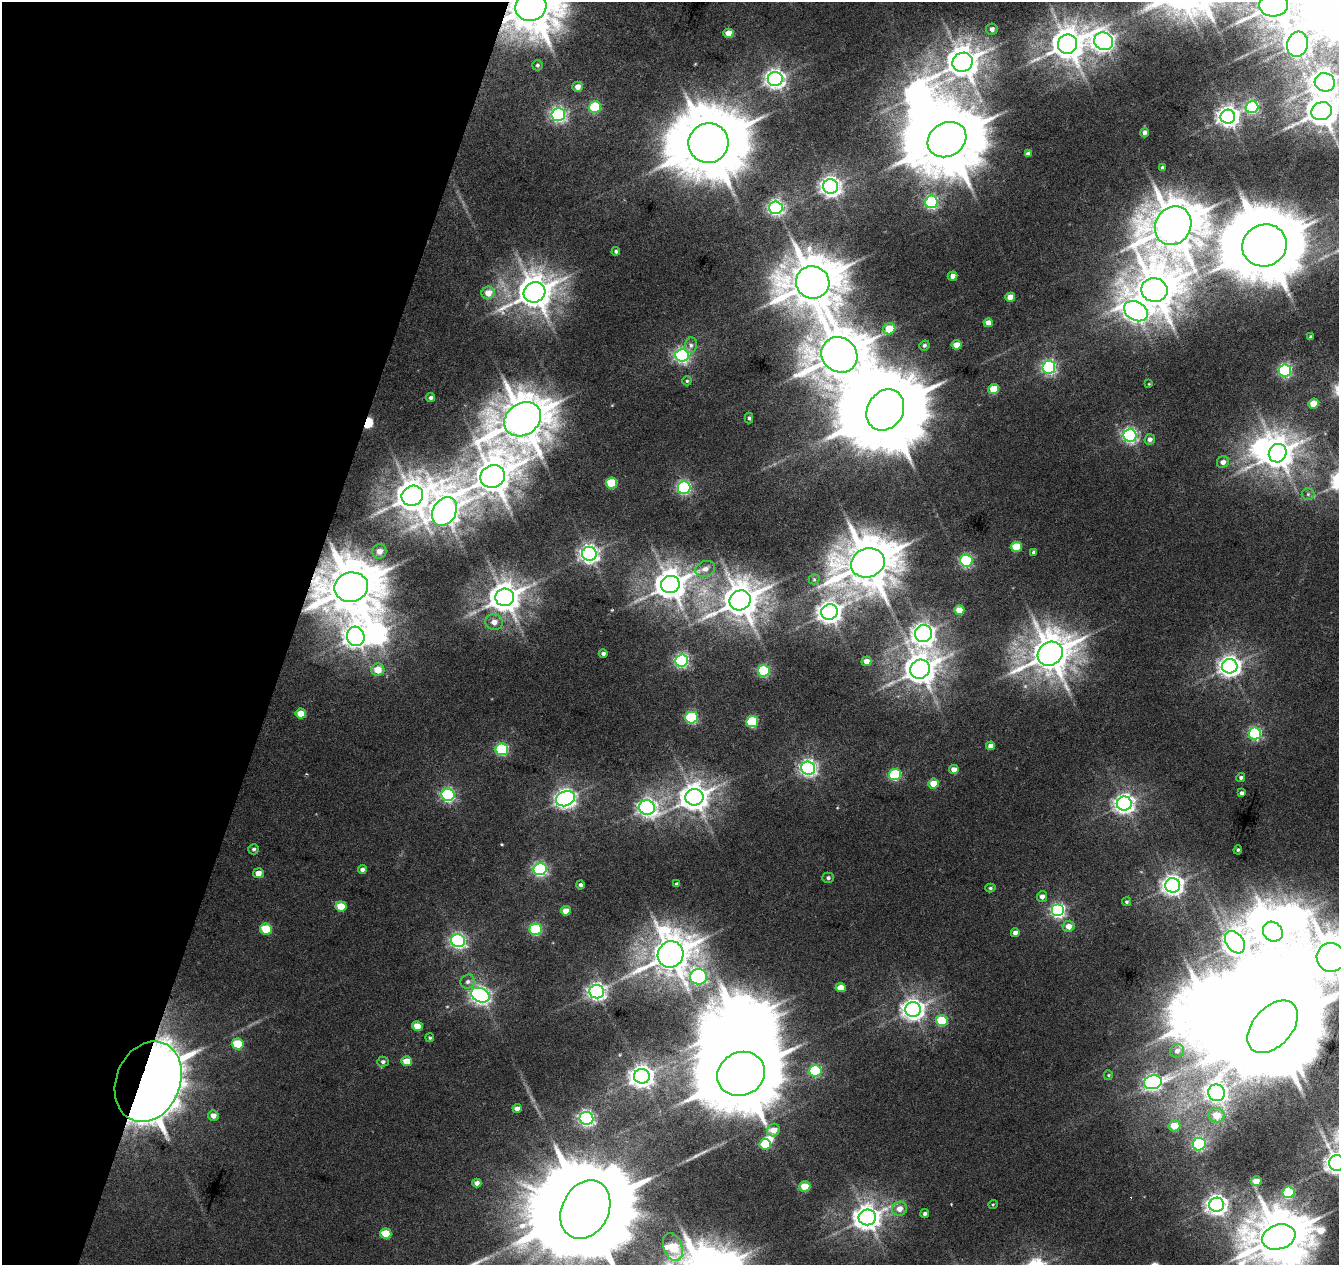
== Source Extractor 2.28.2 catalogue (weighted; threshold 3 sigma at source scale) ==
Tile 9 of 4 x 4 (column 1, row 3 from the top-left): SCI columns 11-1347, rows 1547-2809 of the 5359 x 5555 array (HDU 1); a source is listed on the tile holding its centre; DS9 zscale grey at full resolution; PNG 1341 x 1267 px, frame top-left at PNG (2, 2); each listed source drawn as its Kron ellipse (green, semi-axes under 4 px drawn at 4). Shown black and unused: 22% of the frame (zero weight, under 3 of 6 exposures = <1% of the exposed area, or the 3 px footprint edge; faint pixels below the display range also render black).
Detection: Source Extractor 2.28.2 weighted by HDU 2 'WHT'; one run over the whole footprint, this tile lists its part. Background 0.0186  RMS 0.0027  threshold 0.0111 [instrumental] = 3 sigma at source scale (4.09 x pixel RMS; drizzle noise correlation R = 1.36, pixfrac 0.8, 0.0396/0.0396 arcsec/px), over >= 5 px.
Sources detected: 195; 1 too faint to see at this stretch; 18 inside a brighter object's white glare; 1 cosmic-ray / hot-pixel residue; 2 long thin detections or spike segments (spike, bleed or trail) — neither listed nor drawn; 1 inside a brighter listed object's ellipse — not listed separately; the other 172 listed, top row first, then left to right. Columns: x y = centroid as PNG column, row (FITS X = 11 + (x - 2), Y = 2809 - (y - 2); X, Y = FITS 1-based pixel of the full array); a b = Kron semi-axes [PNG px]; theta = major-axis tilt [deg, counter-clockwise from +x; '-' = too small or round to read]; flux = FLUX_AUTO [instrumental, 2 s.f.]
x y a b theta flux
1274 5 14 11 3 600
531 6 16 14 32 1200
992 29 6 5 - 1
728 33 5 4 - 3
1104 41 9 8 - 140
1067 44 10 9 - 450
1297 44 13 10 74 220
963 62 10 9 - 420
537 65 5 5 - 0.45
775 79 7 7 - 110
1325 82 10 9 - 250
578 87 5 5 - 1.8
595 107 6 5 - 16
1252 107 6 6 - 30
1322 111 10 8 21 450
558 114 6 6 - 67
1228 117 7 7 - 150
1144 133 5 4 - 0.91
947 140 20 16 30 2100
708 143 20 19 - 1900
1028 154 4 3 - 0.73
1162 168 4 3 - 0.58
830 186 7 7 - 130
931 202 6 6 - 40
776 208 6 6 - 69
1173 226 20 17 59 1100
1264 245 22 21 - 2100
616 251 4 4 - 0.46
953 276 5 4 - 1.2
813 282 17 16 - 1100
1154 290 13 12 - 750
535 292 11 10 - 480
488 293 6 6 - 2.8
1010 297 5 4 - 2.6
1136 311 12 9 -29 150
988 323 4 4 - 1.9
889 329 6 5 - 5.8
1310 337 3 3 - 0.35
691 345 8 6 76 0.84
924 345 5 5 - 0.52
957 345 5 4 - 2.5
682 355 6 6 - 62
839 355 19 17 -40 1000
1049 367 6 6 - 50
1285 370 6 6 - 40
687 381 4 4 - 0.32
1149 384 4 3 - 0.17
994 389 5 5 - 5.9
430 398 4 4 - 0.56
1314 404 5 5 - 3.6
885 410 21 18 58 3400
749 418 5 4 - 0.38
523 419 19 16 35 1000
1130 435 6 6 - 59
1150 439 5 5 - 0.98
1278 453 9 8 - 380
1223 462 6 5 - 1.2
493 476 12 11 - 630
611 483 6 5 - 10
684 488 6 6 - 48
1308 494 6 6 - 0.58
412 496 11 10 - 440
444 511 15 11 60 360
1016 547 5 5 - 6.6
379 551 7 7 - 1.6
1034 552 4 4 - 0.57
589 554 7 7 - 110
966 561 6 6 - 33
868 563 17 14 18 1100
705 569 10 7 18 1.5
814 579 5 5 - 0.39
670 584 9 8 - 390
351 587 17 15 10 1200
505 597 9 9 - 370
740 600 11 9 27 550
959 610 5 5 - 3.2
829 612 8 7 - 190
494 622 8 8 - 1.7
923 634 9 8 - 170
356 636 10 8 -76 180
603 653 4 4 - 0.61
1050 654 13 11 36 670
682 660 6 6 - 45
866 661 5 4 - 1.7
1230 666 7 7 - 160
920 669 10 9 - 380
378 670 6 6 - 3.5
764 671 6 5 - 23
301 714 5 5 - 3.5
691 717 6 6 - 29
752 722 6 5 - 18
1255 733 6 6 - 33
991 746 4 4 - 1.5
502 749 6 6 - 27
808 768 7 6 - 85
954 769 5 4 - 1.8
895 775 6 5 - 20
1241 777 4 4 - 0.49
933 784 5 5 - 4.2
1242 793 4 3 - 0.68
448 795 6 6 - 44
694 797 9 8 - 300
565 799 10 7 23 130
1124 804 7 7 - 130
647 808 8 7 - 100
254 849 5 5 - 0.46
1238 850 5 4 - 0.34
362 869 4 4 - 0.79
540 869 6 6 - 52
258 873 5 5 - 1.8
828 878 5 5 - 0.51
677 884 3 3 - 0.31
580 885 4 4 - 0.62
1173 885 7 7 - 150
990 888 5 4 - 0.44
1042 897 5 5 - 1.1
1127 902 4 4 - 0.37
341 906 5 5 - 4.8
1058 910 6 6 - 52
566 911 5 5 - 2.6
1069 926 6 5 - 1.8
266 929 6 5 - 8.6
536 929 6 6 - 26
1273 932 10 9 - 500
1015 933 4 4 - 1.2
458 941 7 6 - 68
1235 942 12 8 -53 170
671 954 13 12 - 670
1331 957 14 14 - 760
699 977 8 7 - 53
468 982 7 6 - 0.82
841 988 5 4 - 2.8
597 992 7 6 - 100
480 995 10 7 -23 110
913 1009 8 7 - 160
942 1021 6 5 - 9.9
417 1026 5 5 - 3.7
1273 1027 31 19 47 9600
430 1038 4 4 - 0.3
238 1044 6 5 - 8.8
1177 1051 7 6 - 1.1
407 1061 5 5 - 3.6
383 1062 5 5 - 0.54
815 1071 6 6 - 23
741 1074 24 21 27 2900
1108 1075 5 4 - 0.27
642 1076 8 7 - 190
148 1082 41 32 67 1000
1153 1082 9 7 14 69
1217 1093 8 8 - 110
517 1108 4 4 - 1.1
1216 1115 8 7 - 3.8
213 1116 5 5 - 1.4
586 1118 7 6 - 69
1174 1126 6 5 - 4.6
773 1130 7 6 - 2.7
765 1144 6 5 - 8.8
1199 1144 6 6 - 32
1337 1163 8 7 - 170
1256 1181 5 5 - 2.8
477 1183 4 4 - 0.94
805 1186 5 5 - 6.4
1289 1192 6 6 - 18
993 1204 5 3 - 0.23
1216 1205 7 7 - 150
899 1209 7 7 - 1.9
585 1210 31 23 63 9200
925 1214 4 4 - 0.58
867 1217 9 8 - 250
386 1233 6 5 - 6.1
1279 1237 17 12 18 1100
673 1247 14 9 -70 9.5
Overlapping masked pixels (flux is a lower limit): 3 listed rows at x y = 531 6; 351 587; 148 1082
Isophote crosses this tile's border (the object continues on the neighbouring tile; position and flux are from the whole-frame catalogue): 9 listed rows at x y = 1274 5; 531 6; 1325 82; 1322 111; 1331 957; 1273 1027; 1337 1163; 585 1210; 1279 1237